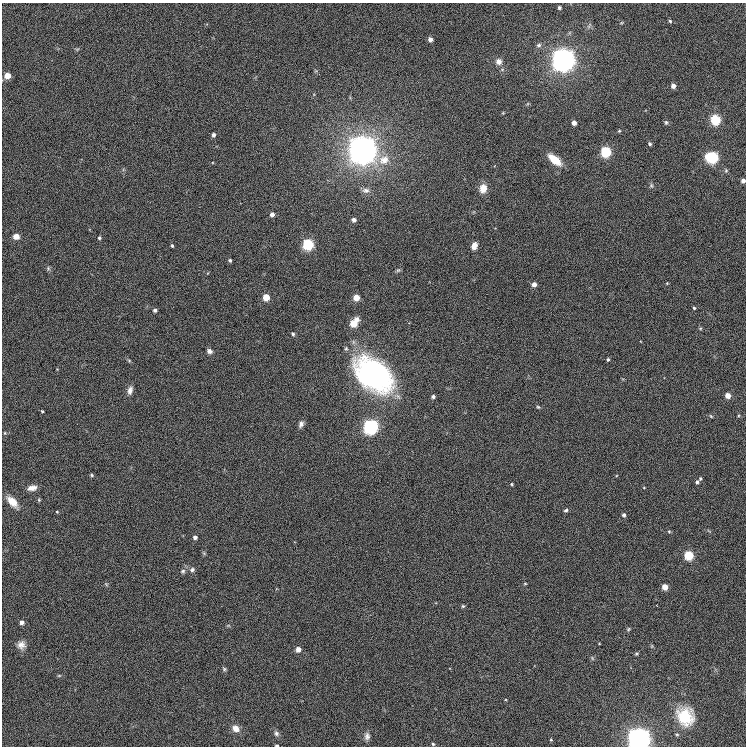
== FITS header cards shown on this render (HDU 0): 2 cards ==
NAXIS1  =                  744
NAXIS2  =                  744

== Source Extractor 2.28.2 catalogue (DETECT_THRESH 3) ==
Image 744 x 744 px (HDU 0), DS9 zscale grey, 1 PNG px = 1 image px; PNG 748 x 748 px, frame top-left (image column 1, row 744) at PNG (2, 3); no overlay
Background 0.00147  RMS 0.042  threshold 0.126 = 3 sigma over >= 5 px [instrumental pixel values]
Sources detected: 96; all 96 listed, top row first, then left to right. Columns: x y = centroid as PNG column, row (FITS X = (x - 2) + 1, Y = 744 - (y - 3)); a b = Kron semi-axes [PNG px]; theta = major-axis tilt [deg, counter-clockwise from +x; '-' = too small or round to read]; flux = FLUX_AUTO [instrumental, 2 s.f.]
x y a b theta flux
559 7 4 4 - 5.6
670 21 4 4 - 4
621 23 5 3 - 2.6
589 26 9 3 57 5.1
430 39 4 4 - 15
539 45 7 6 - 7.1
563 60 9 7 88 4000
499 62 8 8 - 15
7 76 5 5 - 37
673 86 4 4 - 15
715 120 10 9 - 56
666 122 7 5 76 5.1
574 123 4 4 - 14
619 131 4 4 - 2.9
213 135 4 4 - 7.6
363 143 3 3 - 440
650 144 5 4 - 5.5
362 149 12 12 - 2800
606 152 6 5 - 240
363 155 3 2 - 450
712 157 7 6 - 380
384 160 16 13 24 46
555 160 16 7 -39 43
726 170 6 5 - 4.5
743 181 4 4 - 11
651 185 7 5 -56 5
483 188 9 7 83 33
366 190 11 7 4 12
272 214 4 4 - 13
354 220 4 4 - 12
16 236 7 6 - 16
99 238 4 4 - 4.2
308 244 5 5 - 310
172 246 3 3 - 3.6
474 246 8 5 65 17
230 260 4 4 - 4.3
48 268 6 4 -49 4.8
398 270 6 5 - 4
667 283 4 4 - 2.2
534 284 4 4 - 15
266 297 5 5 - 50
356 297 5 4 - 39
694 308 4 3 - 3.5
155 310 4 3 - 8
357 319 8 7 - 13
354 324 9 9 - 27
293 334 5 4 - 4.6
209 351 6 5 - 10
608 359 4 3 - 4
129 360 6 4 -20 3
373 375 40 26 -39 650
130 390 11 6 76 13
728 395 4 4 - 24
433 397 5 4 - 5.9
538 407 6 3 -43 3.2
42 411 3 3 - 3
711 416 5 3 - 2.9
301 424 8 6 71 9.6
371 427 6 6 - 870
5 433 5 4 - 3.1
92 475 5 4 - 3.7
700 478 5 3 - 3.8
697 482 4 4 - 5
512 484 4 3 - 3.2
32 488 11 6 10 19
644 488 4 3 - 2
39 500 5 5 - 3.7
12 502 15 7 -46 41
566 510 5 4 - 4.8
57 512 4 4 - 2.6
624 515 5 4 - 6.4
669 531 4 4 - 3.3
195 537 4 4 - 9.6
689 555 5 5 - 140
192 570 6 6 - 7.5
183 571 7 6 - 6.6
106 584 6 4 -45 3.2
525 584 5 3 - 2.5
665 587 4 4 - 31
463 606 5 4 - 3.5
22 622 4 4 - 11
628 629 5 4 - 3.1
21 645 11 10 - 19
298 649 4 4 - 22
636 654 5 3 - 3.1
592 658 6 3 -72 3.2
224 669 5 5 - 4.5
59 676 6 4 0 3.2
685 717 21 18 -62 110
236 728 9 7 -39 23
276 733 8 6 -65 8.5
367 736 11 7 -90 12
639 739 8 7 - 3500
551 740 5 4 - 3.2
433 744 4 4 - 3.8
277 745 4 3 - 4.3
At the frame edge (FLAGS 8, measured only in part): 3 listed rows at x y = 743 181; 639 739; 277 745